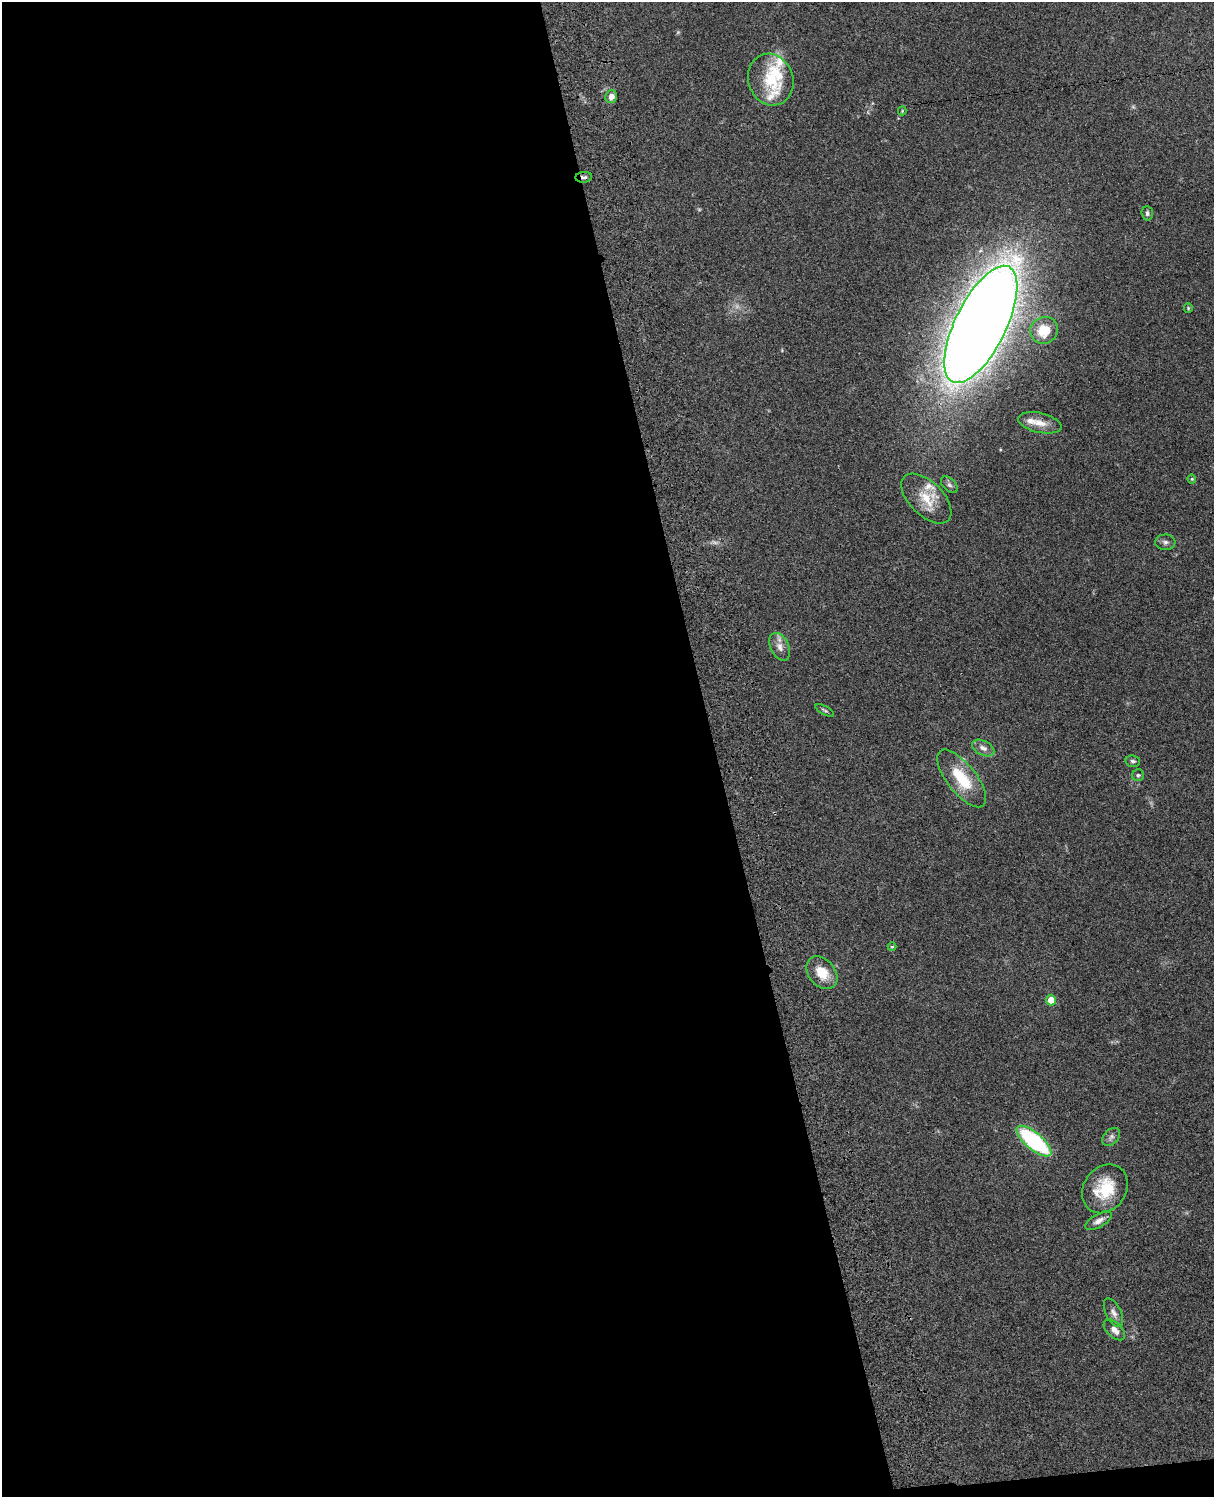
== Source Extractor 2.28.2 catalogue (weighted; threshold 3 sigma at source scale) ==
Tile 9 of 4 x 3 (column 1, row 3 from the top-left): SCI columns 122-1333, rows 279-1773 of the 5086 x 4928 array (HDU 1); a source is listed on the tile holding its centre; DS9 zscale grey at full resolution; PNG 1216 x 1499 px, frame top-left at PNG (2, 2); each listed source drawn as its Kron ellipse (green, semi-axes under 4 px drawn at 4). Shown black and unused: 59% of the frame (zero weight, under 3 of 4 exposures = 6% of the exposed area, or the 3 px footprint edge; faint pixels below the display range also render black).
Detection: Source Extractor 2.28.2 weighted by HDU 2 'WHT'; one run over the whole footprint, this tile lists its part. Background 0.0753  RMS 0.0059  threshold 0.0264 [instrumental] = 3 sigma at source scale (4.5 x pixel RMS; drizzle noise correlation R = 1.50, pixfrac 1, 0.05/0.05 arcsec/px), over >= 5 px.
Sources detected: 36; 3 too faint to see at this stretch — neither listed nor drawn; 5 inside a brighter listed object's ellipse — not listed separately; the other 28 listed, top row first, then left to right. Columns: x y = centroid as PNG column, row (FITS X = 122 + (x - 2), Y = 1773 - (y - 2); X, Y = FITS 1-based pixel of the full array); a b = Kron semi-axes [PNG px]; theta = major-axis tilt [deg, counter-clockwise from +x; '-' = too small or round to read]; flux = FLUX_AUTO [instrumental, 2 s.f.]
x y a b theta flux
771 80 26 22 -71 21
611 97 6 6 - 3.6
902 111 4 4 - 0.56
584 177 8 5 5 2
1147 213 7 5 -86 1.7
1188 308 5 4 - 0.63
981 324 64 25 64 1500
1044 330 14 13 - 12
1040 423 22 10 -13 7.2
1192 479 4 4 - 0.55
949 485 10 6 -44 1.8
926 499 31 17 -45 15
1165 542 10 7 -2 2.2
780 647 15 9 -64 4.4
825 711 10 4 -29 1.1
983 748 12 7 -27 3.2
1133 761 7 6 - 1.4
1138 775 6 6 - 1
962 778 35 14 -52 23
892 947 4 4 - 0.65
822 973 18 13 -49 11
1051 1000 5 5 - 7.5
1111 1137 10 7 45 2.2
1034 1141 22 8 -40 70
1105 1189 26 21 55 22
1099 1221 15 6 29 3.3
1113 1313 15 7 -64 3.3
1114 1330 13 7 -44 4.2
Overlapping masked pixels (flux is a lower limit): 3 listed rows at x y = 584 177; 822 973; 1105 1189